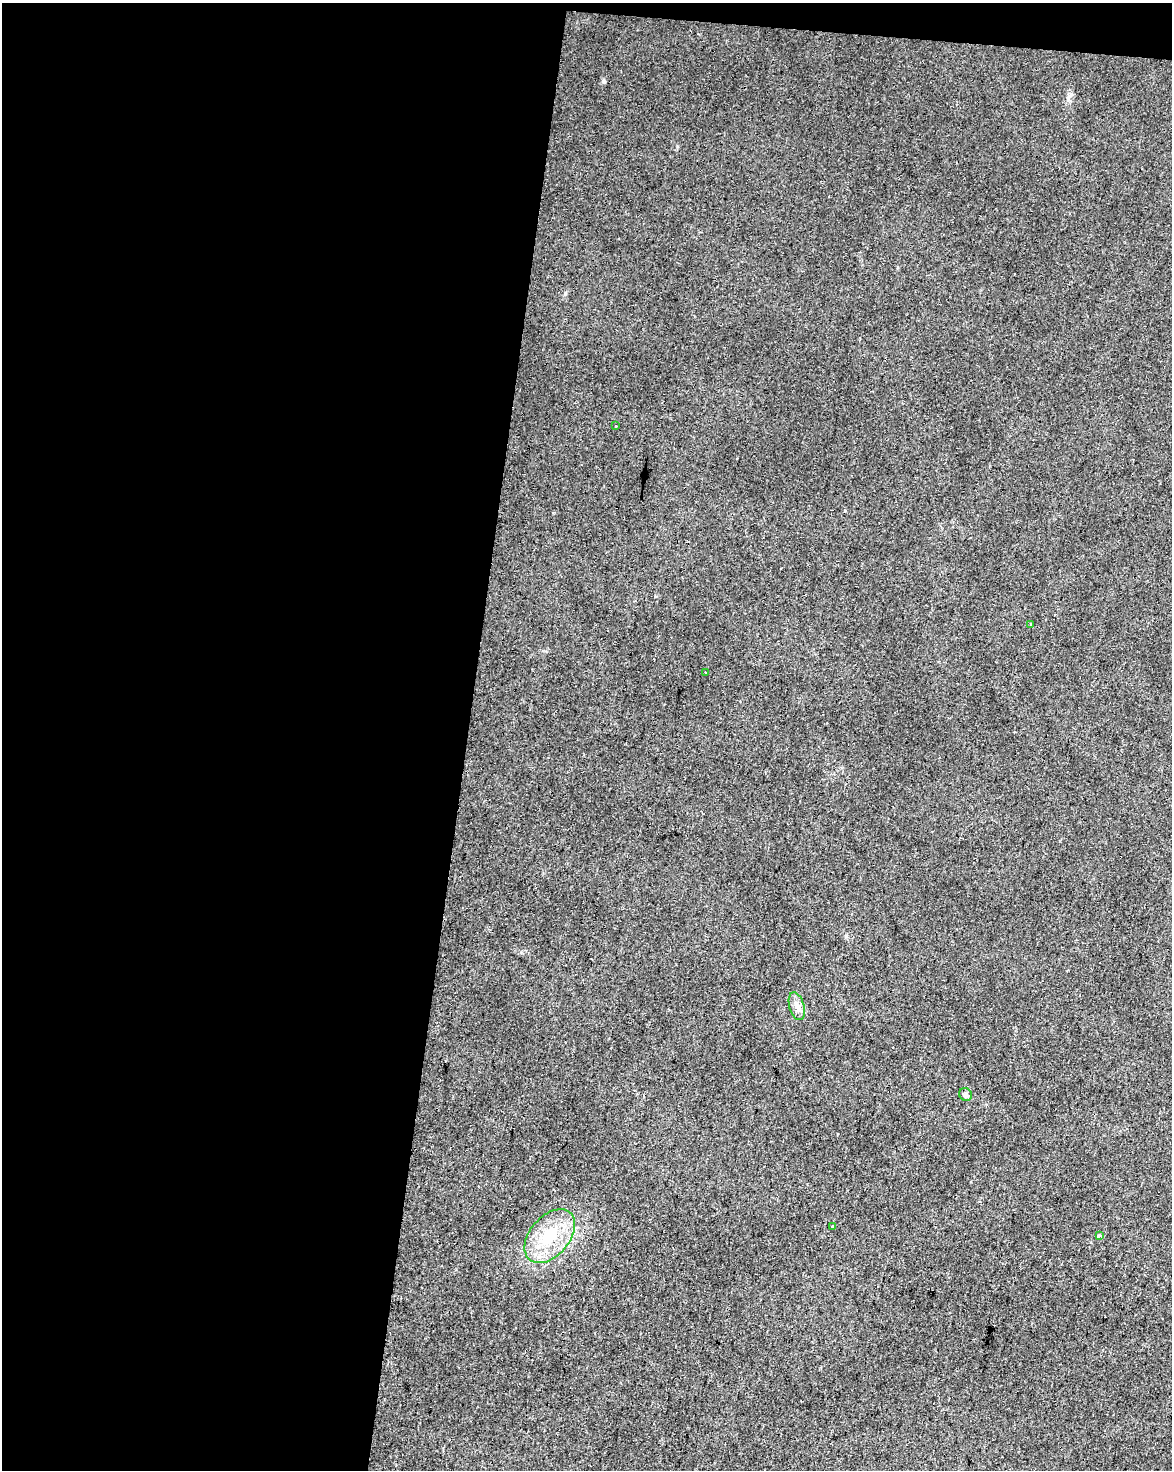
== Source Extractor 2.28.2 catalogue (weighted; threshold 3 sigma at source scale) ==
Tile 1 of 4 x 3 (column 1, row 1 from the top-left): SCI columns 6-1175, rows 3220-4687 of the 4687 x 4912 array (HDU 1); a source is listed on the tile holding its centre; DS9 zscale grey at full resolution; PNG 1174 x 1472 px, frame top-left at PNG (2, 3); each listed source drawn as its Kron ellipse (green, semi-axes under 4 px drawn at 4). Shown black and unused: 41% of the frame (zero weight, under 2 of 3 exposures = <1% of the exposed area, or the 3 px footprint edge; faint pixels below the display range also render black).
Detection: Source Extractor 2.28.2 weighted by HDU 2 'WHT'; one run over the whole footprint, this tile lists its part. Background 0.0282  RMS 0.0063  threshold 0.0281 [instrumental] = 3 sigma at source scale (4.5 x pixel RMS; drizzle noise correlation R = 1.50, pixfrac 1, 0.0396/0.0396 arcsec/px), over >= 5 px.
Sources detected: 11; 3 cosmic-ray / hot-pixel residue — neither listed nor drawn; the other 8 listed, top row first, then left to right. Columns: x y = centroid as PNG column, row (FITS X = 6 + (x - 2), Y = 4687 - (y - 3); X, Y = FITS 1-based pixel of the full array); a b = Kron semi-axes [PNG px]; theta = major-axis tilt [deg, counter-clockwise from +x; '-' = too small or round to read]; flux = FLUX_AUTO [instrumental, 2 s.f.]
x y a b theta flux
616 426 3 3 - 2
1030 625 3 3 - 1.5
706 672 2 2 - 0.56
797 1006 14 7 -74 3.9
966 1095 7 6 - 1.6
832 1226 3 3 - 2.5
550 1236 31 19 50 30
1099 1236 4 3 - 3.8